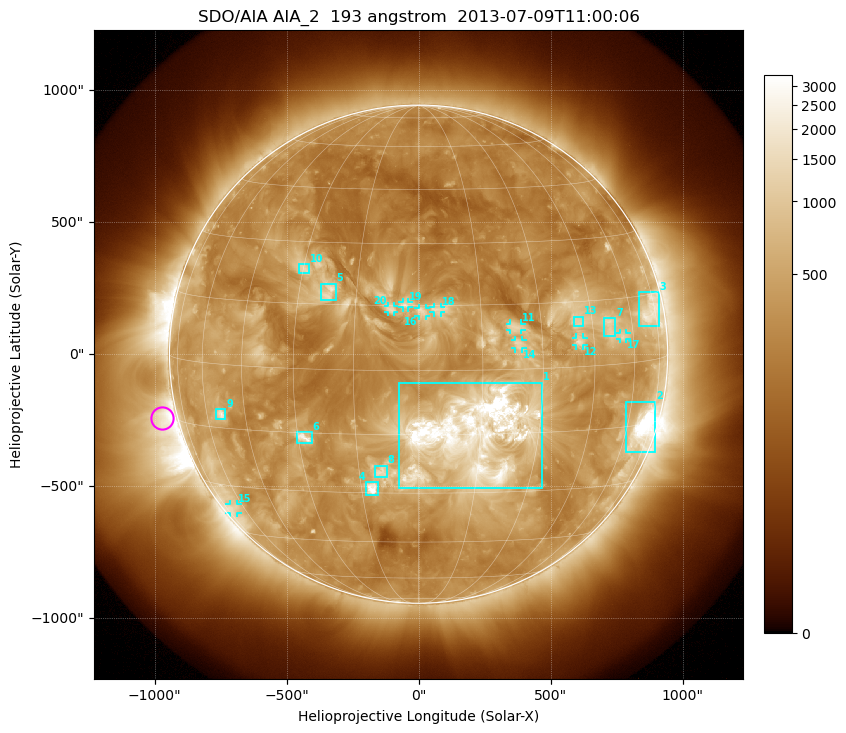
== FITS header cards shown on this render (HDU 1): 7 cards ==
TELESCOP= 'SDO/AIA'
INSTRUME= 'AIA_2'
WAVELNTH=                  193
WAVEUNIT= 'angstrom'
DATE-OBS= '2013-07-09T11:00:06.84'
CTYPE1  = 'HPLN-TAN'
CTYPE2  = 'HPLT-TAN'

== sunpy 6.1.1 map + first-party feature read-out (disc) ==
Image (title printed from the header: SDO/AIA AIA_2  193 angstrom  2013-07-09T11:00:06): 1024 x 1024 px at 2.4 arcsec/px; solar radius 944 arcsec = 393 px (full disc in frame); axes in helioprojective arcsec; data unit not stated in the header (colour bar unlabelled)
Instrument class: DISC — disc imager (sunpy class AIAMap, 193 A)
Bright regions (active regions / flare kernels): reference = the median radial profile (limb darkening/brightening removed); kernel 9 px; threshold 5 sigma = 730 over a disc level ~327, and >= 1.15x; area >= 12 px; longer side >= 9 px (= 22 arcsec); searched inside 0.97 R_sun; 23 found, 20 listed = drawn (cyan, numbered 1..; 9 of them under ~33 arcsec drawn as corner ticks so the feature stays visible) (cap 20 boxes per figure: the strongest are kept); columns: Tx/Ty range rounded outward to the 5 arcsec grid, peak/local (2 s.f.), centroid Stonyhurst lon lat
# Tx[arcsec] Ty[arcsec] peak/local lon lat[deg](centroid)
1 -75..470 -510..-105 13 +13 -15
2 785..900 -375..-180 19 +68 -16
3 835..910 105..235 6.2 +71 +11
4 -200..-150 -535..-485 8.9 -12 -29
5 -370..-315 205..270 4.8 -22 +18
6 -460..-405 -335..-295 5.4 -28 -16
7 700..745 65..140 4.8 +51 +9
8 -165..-120 -465..-420 4.3 -9 -24
9 -765..-730 -250..-205 6 -54 -12
10 -450..-415 305..340 3.4 -30 +23
11 345..390 90..115 3.5 +23 +10
12 595..625 30..65 4.2 +40 +6
13 590..625 105..145 3.5 +41 +10
14 365..395 20..55 3.6 +24 +6
15 -715..-685 -600..-565 3.9 -67 -36
16 0..30 145..175 3.4 +1 +14
17 760..790 55..80 4 +56 +6
18 55..85 155..180 3.1 +4 +14
19 -60..-35 175..200 3 -3 +15
20 -115..-90 160..185 2.9 -6 +14
Off-limb structures (1.02-1.3 R_sun): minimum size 162 px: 2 found; the strongest spans PA ~70..140 deg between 1.02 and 1.3 R_sun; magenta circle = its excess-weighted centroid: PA ~105 deg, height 1.06 R_sun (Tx ~-970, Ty ~-245 arcsec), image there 4.3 x the reference